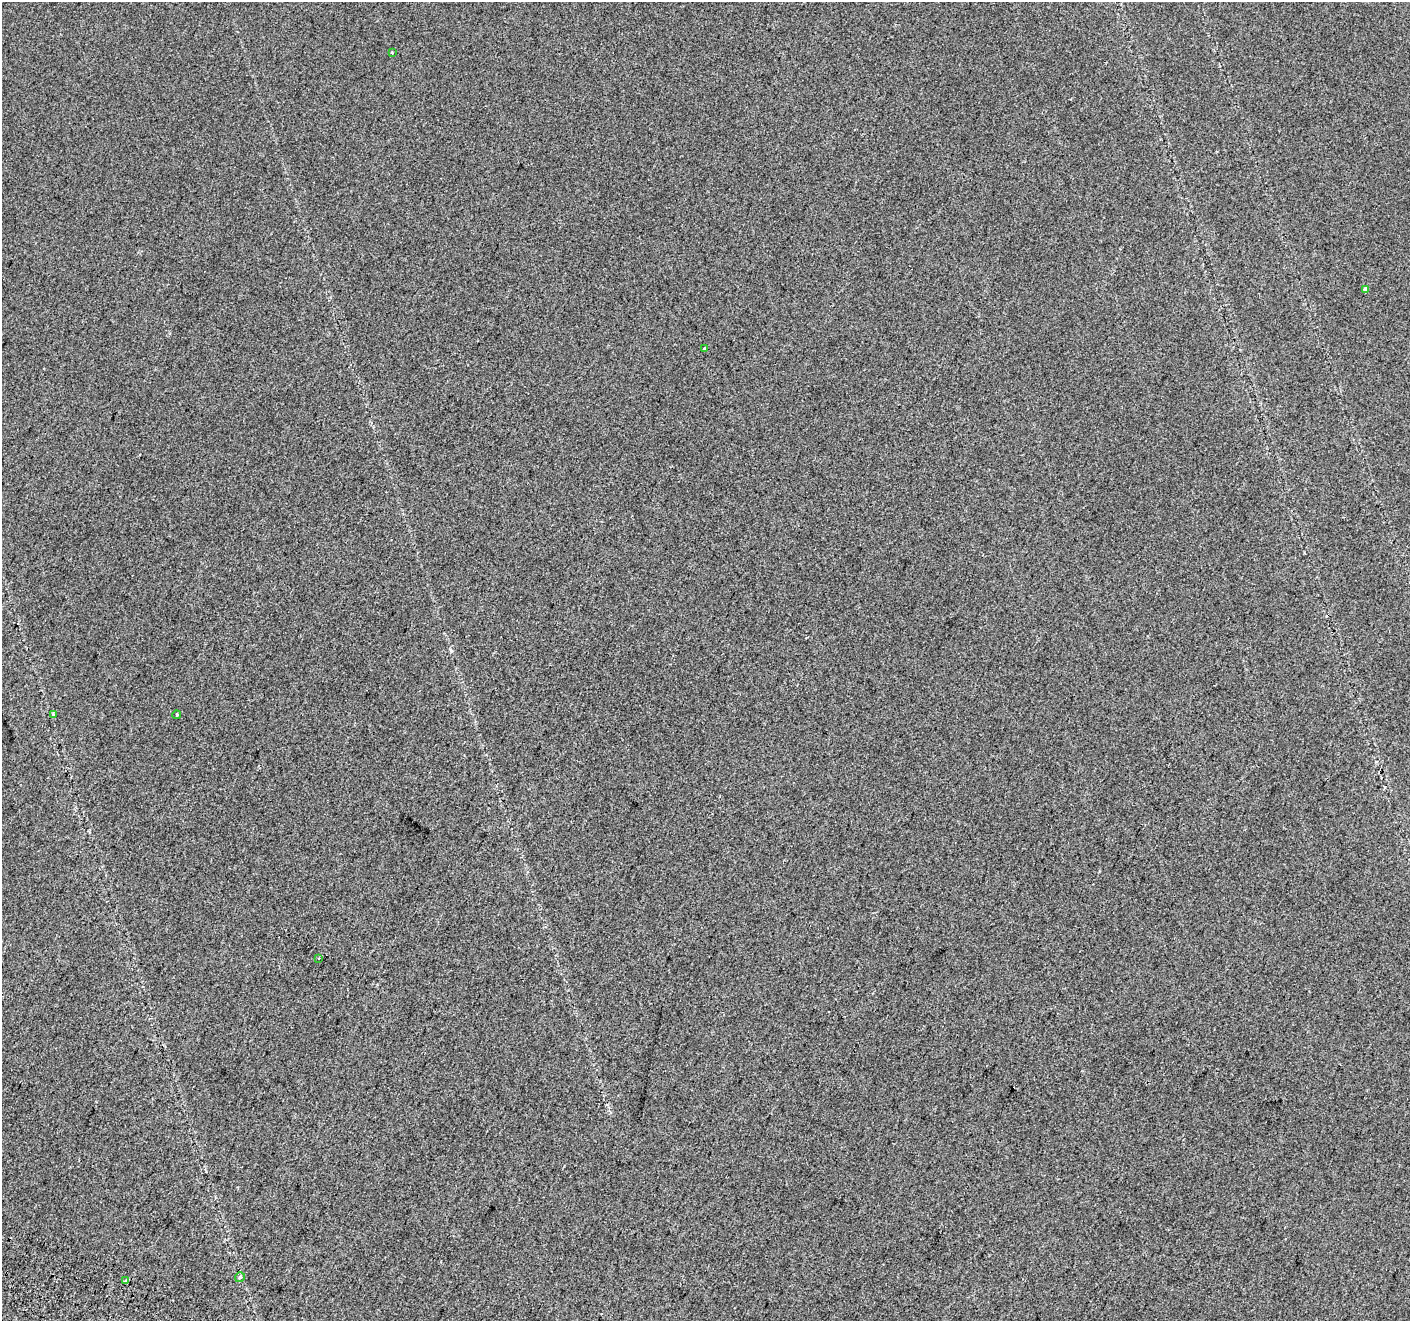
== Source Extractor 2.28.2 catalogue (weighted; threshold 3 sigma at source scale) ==
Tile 7 of 4 x 4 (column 3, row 2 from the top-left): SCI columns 2834-4241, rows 2885-4203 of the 5675 x 5835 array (HDU 1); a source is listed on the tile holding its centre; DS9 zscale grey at full resolution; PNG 1412 x 1323 px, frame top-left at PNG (2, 2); each listed source drawn as its Kron ellipse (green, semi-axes under 4 px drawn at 4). Shown black and unused: <1% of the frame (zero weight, under 2 of 3 exposures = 2% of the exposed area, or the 3 px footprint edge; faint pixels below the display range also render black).
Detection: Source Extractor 2.28.2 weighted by HDU 2 'WHT'; one run over the whole footprint, this tile lists its part. Background 0.0289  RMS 0.012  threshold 0.0525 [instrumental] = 3 sigma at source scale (4.5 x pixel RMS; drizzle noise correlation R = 1.50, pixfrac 1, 0.0396/0.0396 arcsec/px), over >= 5 px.
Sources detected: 8; all 8 listed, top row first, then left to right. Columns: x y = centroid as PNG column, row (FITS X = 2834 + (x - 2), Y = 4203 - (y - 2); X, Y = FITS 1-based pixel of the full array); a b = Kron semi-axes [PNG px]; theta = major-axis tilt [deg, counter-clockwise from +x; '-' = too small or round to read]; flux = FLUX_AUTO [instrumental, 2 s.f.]
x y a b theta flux
392 53 3 2 - 2.1
1365 289 4 3 - 5.6
705 349 4 3 - 3.4
54 714 3 3 - 4.5
177 715 4 3 - 1.3
319 958 3 3 - 1.3
240 1277 5 5 - 2.2
126 1281 4 3 - 9.4